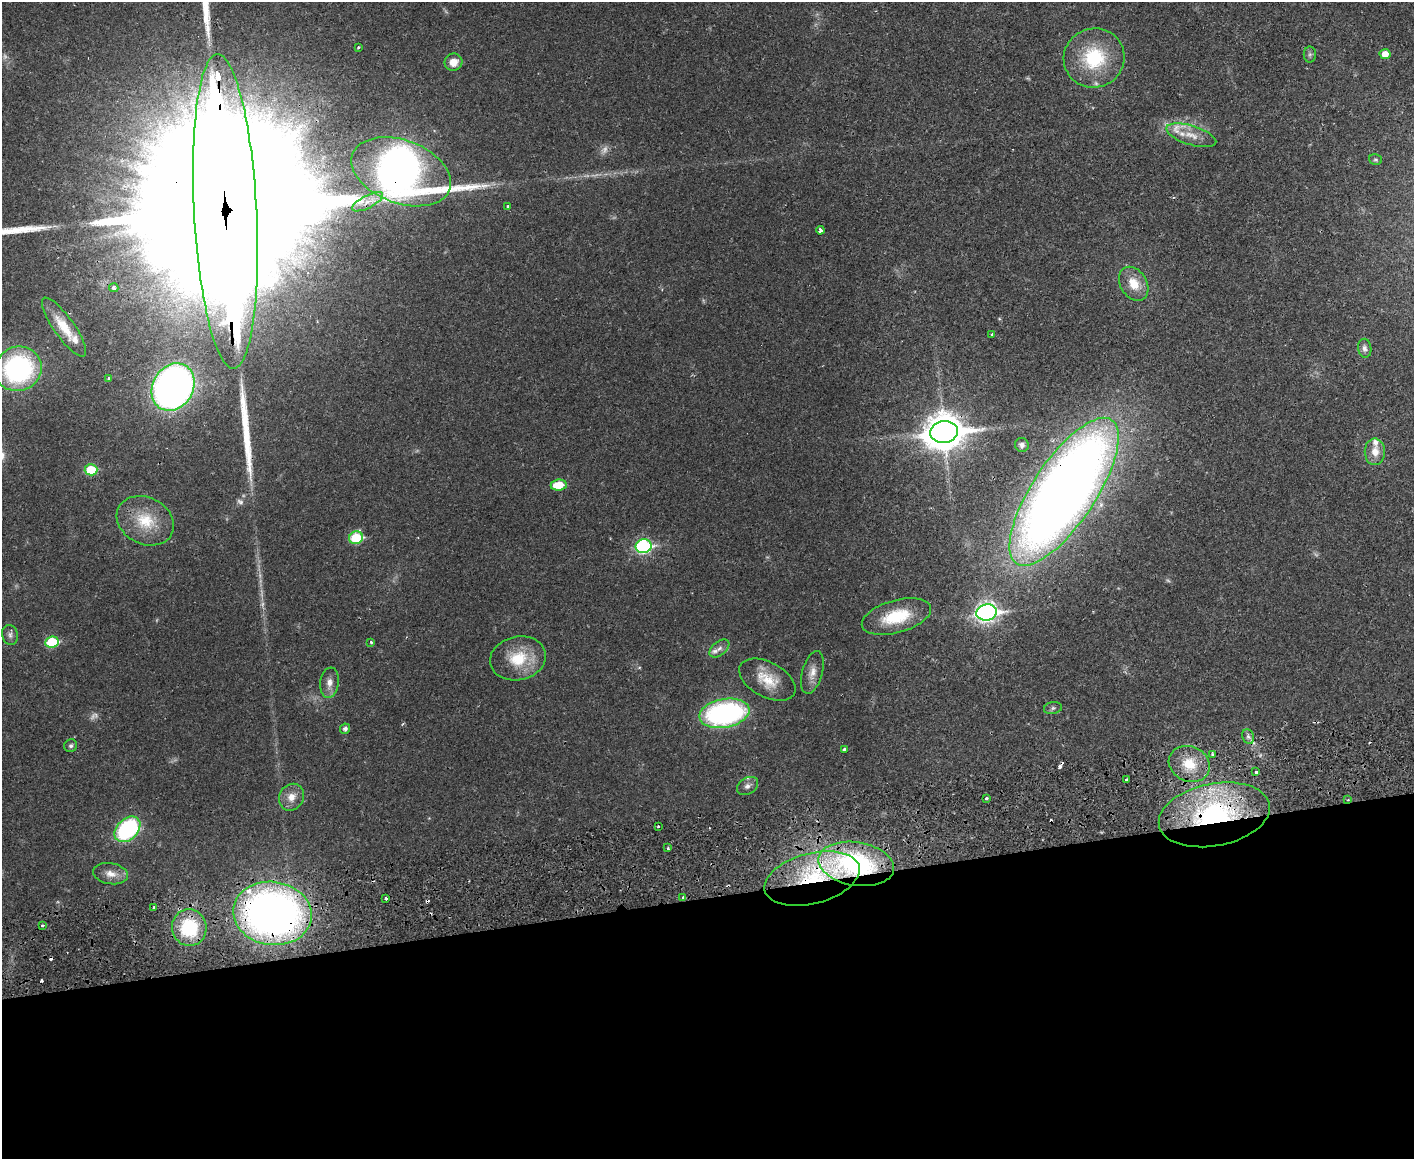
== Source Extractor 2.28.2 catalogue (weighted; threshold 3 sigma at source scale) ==
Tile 11 of 3 x 4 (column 2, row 4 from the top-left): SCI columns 1588-2999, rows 91-1247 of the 4710 x 4807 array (HDU 1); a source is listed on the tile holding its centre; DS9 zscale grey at full resolution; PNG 1416 x 1161 px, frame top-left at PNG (2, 2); each listed source drawn as its Kron ellipse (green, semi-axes under 4 px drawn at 4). Shown black and unused: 23% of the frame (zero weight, under 2 of 3 exposures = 5% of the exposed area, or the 3 px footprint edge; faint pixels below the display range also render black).
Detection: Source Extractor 2.28.2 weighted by HDU 2 'WHT'; one run over the whole footprint, this tile lists its part. Background 0.0166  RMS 0.0033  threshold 0.0148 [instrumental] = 3 sigma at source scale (4.5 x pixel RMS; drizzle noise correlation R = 1.50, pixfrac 1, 0.05/0.05 arcsec/px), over >= 5 px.
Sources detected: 89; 5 too faint to see at this stretch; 9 cosmic-ray / hot-pixel residue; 2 long thin detections or spike segments (spike, bleed or trail) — neither listed nor drawn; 7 inside a brighter listed object's ellipse — not listed separately; the other 66 listed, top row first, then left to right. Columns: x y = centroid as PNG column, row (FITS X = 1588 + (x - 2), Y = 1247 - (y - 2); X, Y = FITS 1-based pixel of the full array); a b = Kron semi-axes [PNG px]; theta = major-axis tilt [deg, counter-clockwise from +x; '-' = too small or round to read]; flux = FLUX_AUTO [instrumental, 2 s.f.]
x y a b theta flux
358 48 3 3 - 0.66
1310 54 8 6 89 0.78
1385 54 5 5 - 3.6
1094 58 30 29 - 23
453 62 9 8 - 3.6
1191 135 26 9 -17 4.8
1375 160 6 5 - 0.56
401 172 52 31 -20 210
368 202 17 6 27 3.2
508 206 3 3 - 0.64
225 211 157 31 -87 81000
820 230 4 3 - 2.3
1134 284 18 13 -57 6.2
114 288 5 4 - 1.3
64 327 35 10 -55 7.8
992 334 3 3 - 0.84
1365 348 9 6 -81 1.3
18 369 24 22 23 61
109 378 4 3 - 0.48
173 387 25 20 60 170
944 432 14 11 8 820
1022 445 7 6 - 1.1
1375 452 13 10 -90 3.8
91 470 6 5 - 14
559 485 8 5 6 8.1
1064 492 86 31 56 530
145 521 30 23 -26 12
356 538 7 6 - 20
644 546 8 7 - 51
987 612 10 8 8 160
896 616 36 16 15 15
10 635 10 8 -75 1.3
52 642 7 5 8 15
371 642 4 4 - 0.54
719 648 11 6 38 1.6
518 658 28 21 12 13
812 672 22 10 74 3.5
767 680 31 17 -28 8.6
329 683 15 9 82 2.6
1053 708 9 6 10 0.78
724 713 25 14 10 69
345 729 5 5 - 1.1
1248 737 7 5 -69 1
71 746 7 6 - 0.84
844 749 4 3 - 0.71
1213 755 3 3 - 1.1
1189 764 21 17 -25 9.5
1256 772 4 3 - 1.6
1126 780 3 3 - 1.1
747 786 11 8 32 1.6
291 797 14 12 57 3.9
986 798 3 3 - 1
1348 800 4 3 - 0.33
1214 815 56 31 11 66
658 826 3 2 - 0.48
127 829 15 10 45 41
668 848 3 3 - 0.56
856 864 38 21 -9 50
110 874 17 10 -9 3.5
812 878 49 25 15 35
683 897 3 3 - 0.52
386 898 3 3 - 1.3
154 907 4 3 - 0.82
272 913 39 31 -8 210
43 925 3 3 - 0.92
189 928 18 17 - 20
Overlapping masked pixels (flux is a lower limit): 9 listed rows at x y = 401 172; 225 211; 944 432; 1064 492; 1348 800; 1214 815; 856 864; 812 878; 272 913
Isophote crosses this tile's border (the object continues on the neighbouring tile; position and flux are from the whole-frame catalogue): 1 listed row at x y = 225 211